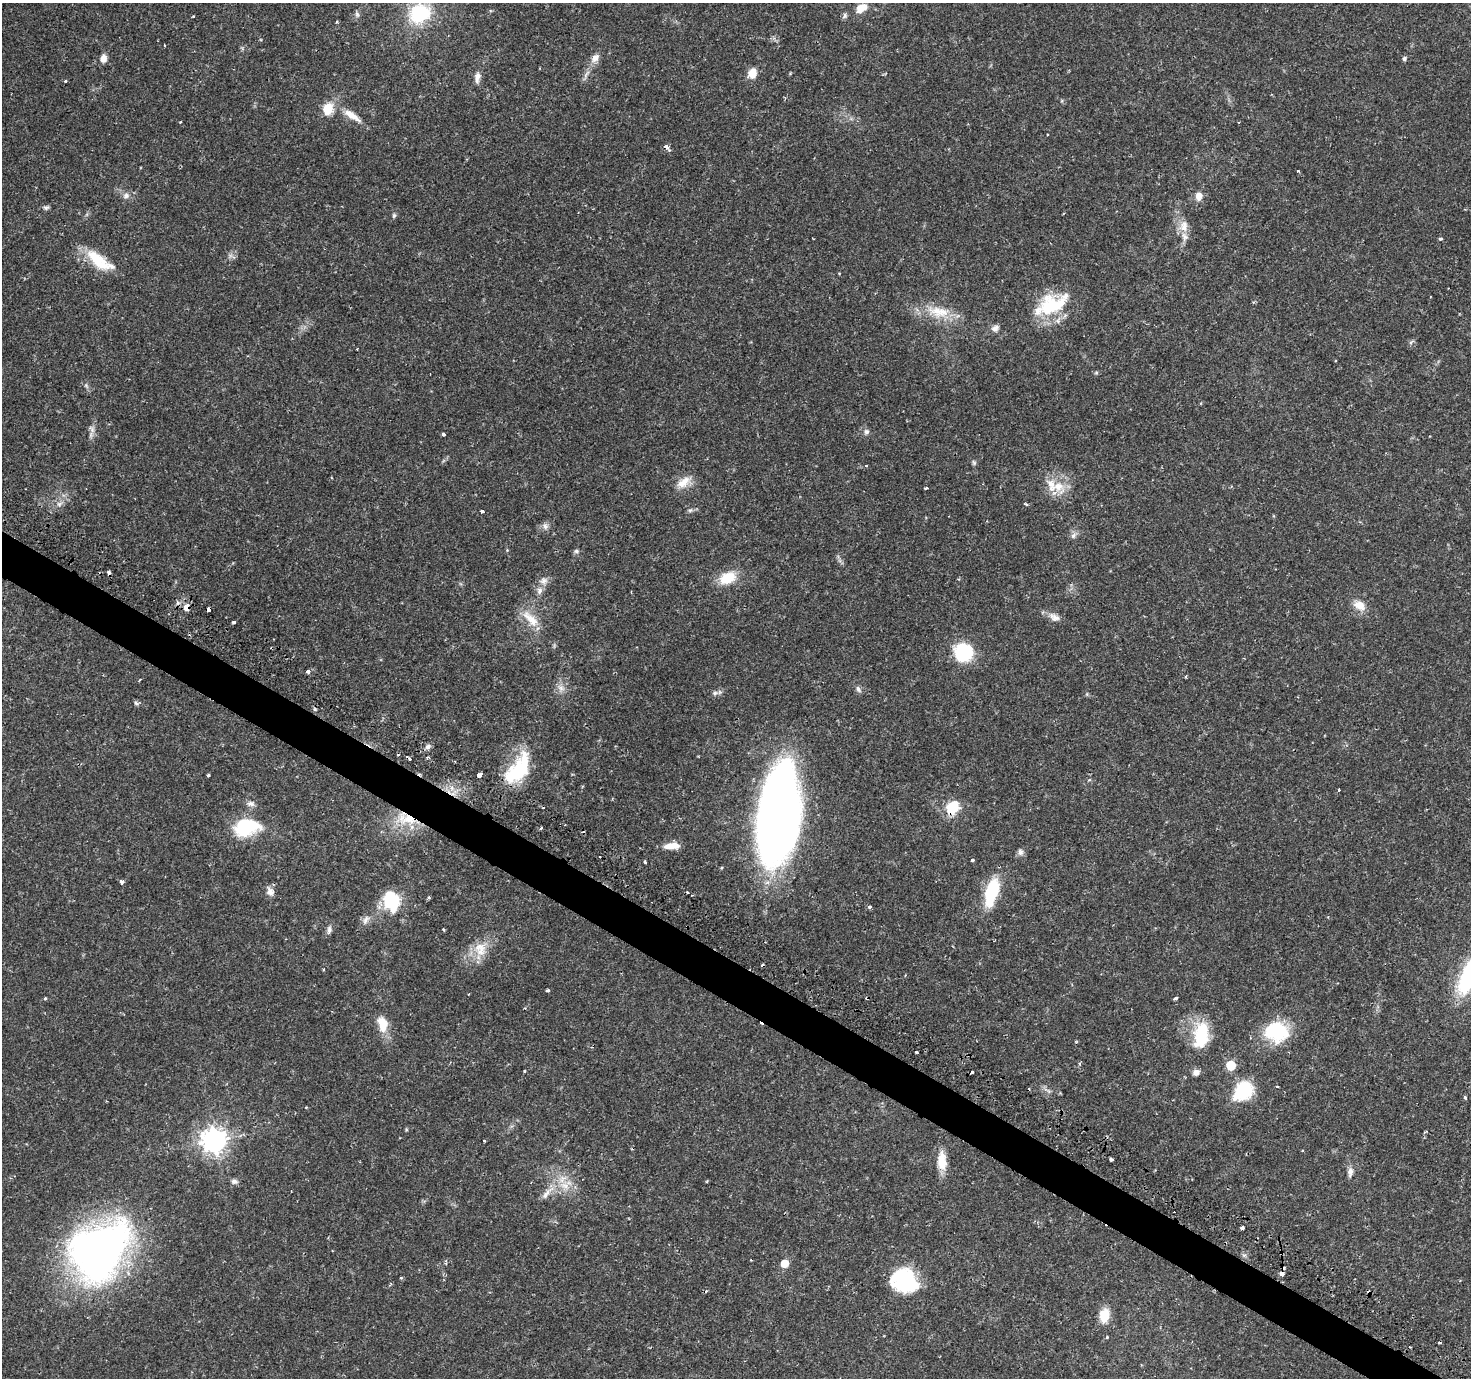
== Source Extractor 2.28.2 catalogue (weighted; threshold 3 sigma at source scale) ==
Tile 6 of 4 x 4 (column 2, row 2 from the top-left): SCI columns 1486-2954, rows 3024-4399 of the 5930 x 6005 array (HDU 1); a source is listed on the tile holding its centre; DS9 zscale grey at full resolution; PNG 1473 x 1380 px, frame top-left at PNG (2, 3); no overlay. Shown black and unused: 3% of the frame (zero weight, under 2 of 3 exposures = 2% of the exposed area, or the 3 px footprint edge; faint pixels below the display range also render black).
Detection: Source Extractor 2.28.2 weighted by HDU 2 'WHT'; one run over the whole footprint, this tile lists its part. Background 0.025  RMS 0.002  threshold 0.00882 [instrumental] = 3 sigma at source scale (4.5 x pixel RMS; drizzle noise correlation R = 1.50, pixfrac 1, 0.0396/0.0396 arcsec/px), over >= 5 px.
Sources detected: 139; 1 inside a brighter object's white glare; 15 cosmic-ray / hot-pixel residue — not listed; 3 inside a brighter listed object's ellipse — not listed separately; the other 120 listed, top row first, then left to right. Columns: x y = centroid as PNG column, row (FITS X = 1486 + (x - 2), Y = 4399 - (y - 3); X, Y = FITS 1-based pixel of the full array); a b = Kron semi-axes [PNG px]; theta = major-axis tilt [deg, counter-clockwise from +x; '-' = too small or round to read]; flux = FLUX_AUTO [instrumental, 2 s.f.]
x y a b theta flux
862 8 15 9 31 2.5
420 13 24 20 28 13
357 14 9 5 -74 0.51
193 16 3 3 - 0.16
845 16 8 6 56 0.48
337 21 4 3 - 0.24
103 58 10 7 77 1.3
595 58 15 9 50 1.4
1404 58 5 5 - 0.41
752 73 12 9 70 2.2
477 77 15 7 84 1.2
65 81 3 3 - 0.26
328 109 12 10 65 3.9
352 116 26 8 -34 2.9
180 122 3 2 - 0.17
667 147 6 4 -46 1.1
1298 171 3 3 - 0.68
126 196 8 7 - 0.81
1199 196 11 10 - 1.4
46 207 9 5 19 0.46
394 215 7 5 75 0.36
1184 226 17 11 72 2.2
1440 239 4 3 - 0.3
99 261 40 14 -36 6.7
1055 305 36 30 0 11
938 312 38 16 -9 6.2
995 328 10 8 36 0.94
1411 342 6 4 72 0.33
1096 372 6 4 1 0.28
92 430 9 7 -89 0.89
866 432 7 7 - 0.62
443 434 4 3 - 0.42
974 463 7 5 -63 0.36
866 466 4 3 - 0.2
683 482 20 11 35 2.6
1058 486 25 14 -44 4.5
926 488 4 3 - 0.55
59 504 9 7 52 0.85
1026 504 5 3 - 0.24
690 510 7 5 42 0.39
482 511 3 3 - 0.53
545 526 9 8 - 0.8
1073 535 10 5 51 0.6
576 551 6 6 - 0.39
109 573 4 3 - 1.2
728 578 22 14 24 4.7
543 581 12 9 18 1.2
539 590 11 8 83 1.1
1359 605 17 11 -31 2.3
186 607 4 3 - 18
208 609 4 3 - 1.4
1054 617 17 9 -28 1.4
531 619 32 12 -46 3.7
234 622 4 3 - 0.85
964 652 16 16 - 14
308 671 3 3 - 1.1
561 688 11 9 -28 1.3
858 689 10 6 -62 0.6
715 693 7 5 44 0.47
136 703 7 5 -45 0.39
315 709 4 4 - 0.33
428 746 8 7 - 0.63
428 757 4 3 - 0.24
518 770 40 19 54 13
208 775 3 3 - 0.39
479 775 4 3 - 5.8
1089 780 5 3 - 0.2
1339 790 3 2 - 0.26
251 804 11 6 -19 0.86
952 807 14 12 42 5.6
778 816 79 32 81 170
409 819 31 17 -14 7.3
246 826 28 18 9 12
541 827 3 3 - 0.46
672 846 19 7 4 2.4
1020 852 9 7 -90 0.67
972 860 4 4 - 0.32
645 862 3 3 - 0.44
121 882 4 3 - 1.2
992 891 29 12 75 11
270 892 12 9 -66 1.1
688 892 3 3 - 0.23
429 898 5 3 - 0.23
391 901 21 16 -75 9.8
870 907 4 4 - 0.54
366 920 14 8 62 1.1
443 929 5 3 - 0.18
329 930 11 5 79 0.71
480 951 15 14 - 3.3
323 969 3 3 - 0.18
547 990 3 3 - 0.7
45 998 3 3 - 0.34
1175 998 4 3 - 0.35
382 1024 20 12 -75 3.6
1276 1032 28 23 -9 12
1201 1035 33 17 82 8.9
916 1052 3 3 - 1.5
1080 1064 5 4 - 0.4
1231 1065 6 6 - 7.4
524 1071 3 2 - 0.3
1196 1072 8 7 - 1.1
1276 1087 3 2 - 0.22
1048 1090 14 4 -27 0.72
1243 1091 20 15 43 11
1465 1097 3 3 - 0.74
214 1140 8 8 - 190
1111 1159 3 3 - 0.62
942 1161 24 11 -86 3.4
1350 1172 14 7 84 1
234 1181 9 7 -9 0.67
565 1186 17 11 -21 3.1
547 1193 28 7 47 2.3
1242 1228 4 3 - 1
99 1251 55 43 49 120
784 1263 6 6 - 3.4
1282 1274 5 4 - 1.4
401 1277 3 3 - 0.28
904 1280 26 22 -28 16
1104 1316 14 10 81 4.2
1107 1337 4 3 - 0.29
Overlapping masked pixels (flux is a lower limit): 7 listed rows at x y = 667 147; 109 573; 186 607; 208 609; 778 816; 409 819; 1282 1274